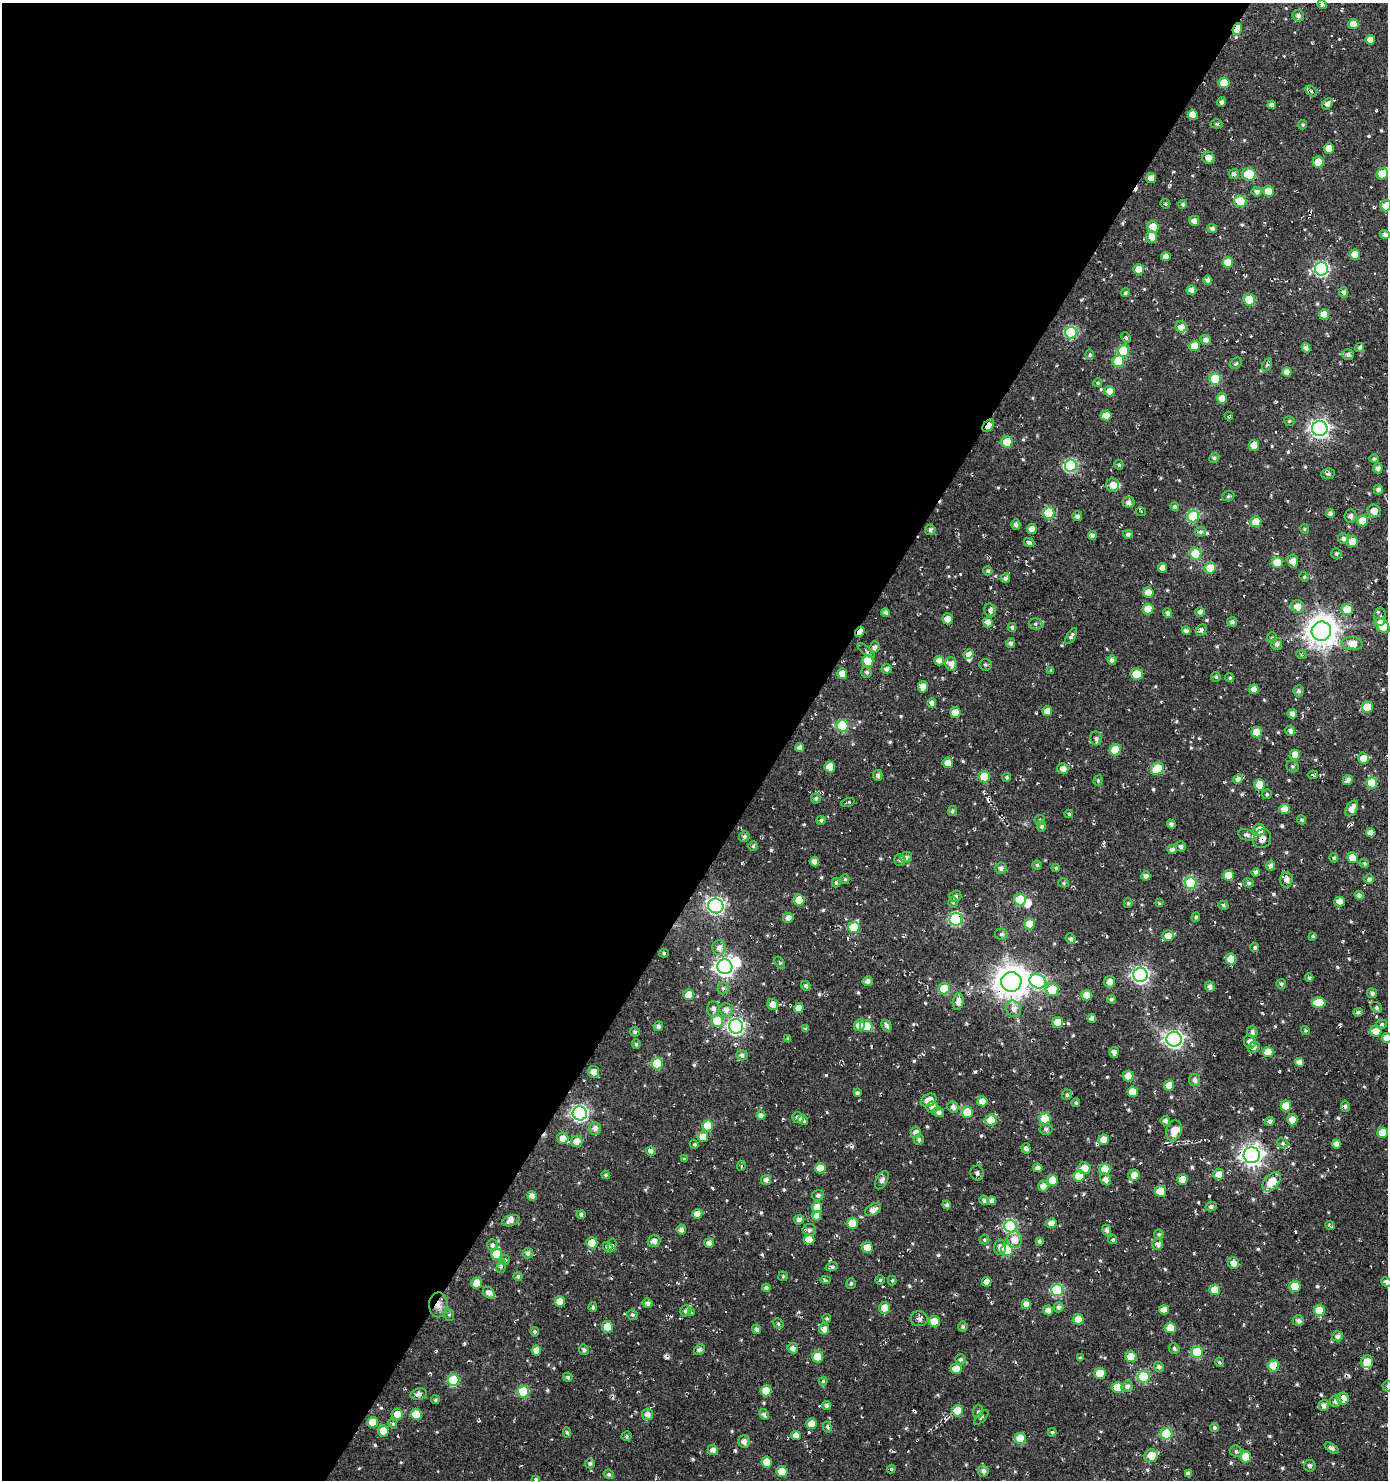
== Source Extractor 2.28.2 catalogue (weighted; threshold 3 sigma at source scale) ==
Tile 5 of 4 x 4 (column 1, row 2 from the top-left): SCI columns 249-1634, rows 2957-4434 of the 5972 x 5915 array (HDU 1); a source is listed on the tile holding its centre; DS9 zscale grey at full resolution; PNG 1390 x 1482 px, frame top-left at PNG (2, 3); each listed source drawn as its Kron ellipse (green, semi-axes under 4 px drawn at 4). Shown black and unused: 57% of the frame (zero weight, under 2 of 3 exposures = <1% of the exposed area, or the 3 px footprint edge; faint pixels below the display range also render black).
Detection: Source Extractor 2.28.2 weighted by HDU 2 'WHT'; one run over the whole footprint, this tile lists its part. Background 0.0265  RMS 0.0091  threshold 0.0408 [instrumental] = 3 sigma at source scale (4.5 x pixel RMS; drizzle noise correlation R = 1.50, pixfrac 1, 0.0396/0.0396 arcsec/px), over >= 5 px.
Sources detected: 676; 2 inside a brighter object's white glare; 13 cosmic-ray / hot-pixel residue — neither listed nor drawn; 12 inside a brighter listed object's ellipse — not listed separately; of the other 649, all 500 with FLUX_AUTO >= 1.25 (the completeness limit of this list) listed and drawn (149 fainter detections not listed), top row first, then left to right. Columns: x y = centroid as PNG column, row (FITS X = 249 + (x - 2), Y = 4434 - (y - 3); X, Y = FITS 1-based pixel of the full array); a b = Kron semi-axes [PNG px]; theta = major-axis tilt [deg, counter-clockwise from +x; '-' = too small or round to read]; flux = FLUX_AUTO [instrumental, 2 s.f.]
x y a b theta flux
1322 5 5 4 - 2.8
1298 16 6 5 - 3
1353 24 5 5 - 12
1237 29 6 4 70 17
1370 40 5 4 - 6.9
1224 83 5 5 - 18
1311 91 6 4 -43 1.9
1222 102 5 4 - 2.3
1327 104 6 4 45 4.1
1272 105 4 4 - 3.3
1193 115 5 5 - 9.8
1217 124 6 4 0 1.4
1303 125 5 4 - 1.4
1329 148 5 5 - 8.6
1208 158 6 6 - 6.5
1318 162 5 5 - 15
1234 174 5 5 - 2.9
1249 174 7 6 - 33
1382 174 6 5 - 19
1151 178 5 5 - 6.1
1268 191 5 5 - 15
1257 192 5 5 - 3.1
1240 201 6 5 - 28
1165 204 5 4 - 1.3
1183 204 4 4 - 1.8
1386 206 6 5 - 10
1194 221 5 5 - 4.8
1153 227 6 5 - 15
1212 228 5 4 - 3.2
1385 235 5 4 - 3.3
1152 237 6 5 - 8.1
1355 254 5 5 - 11
1166 256 4 4 - 5.8
1228 262 5 5 - 14
1139 269 5 5 - 11
1321 269 6 6 - 150
1208 280 4 4 - 3.2
1191 290 5 5 - 4.3
1344 292 5 4 - 2.8
1125 293 4 4 - 1.4
1249 300 6 5 - 25
1324 314 5 5 - 11
1181 327 6 5 - 5.7
1071 332 6 6 - 80
1126 338 5 4 - 1.6
1205 340 5 5 - 3.7
1194 346 5 5 - 11
1306 348 5 4 - 3.8
1360 348 4 4 - 2.5
1123 351 6 5 - 43
1090 355 5 4 - 1.4
1348 355 6 5 - 2.8
1118 361 6 5 - 34
1236 363 6 5 - 1.4
1267 365 7 4 63 1.6
1287 372 5 4 - 5.6
1215 379 6 5 - 42
1098 383 4 4 - 1.3
1109 391 5 5 - 7.2
1222 398 5 5 - 9.1
1106 415 5 5 - 11
1229 416 4 3 - 1.4
1289 421 5 4 - 1.3
988 426 7 4 49 11
1320 429 8 7 - 330
1007 442 6 5 - 35
1254 445 5 5 - 12
1214 458 5 4 - 1.8
1374 459 5 4 - 1.7
1119 465 5 4 - 1.7
1071 466 6 6 - 99
1378 468 5 5 - 3.8
1328 474 7 5 6 2.1
1112 485 7 6 - 6.8
1378 489 5 4 - 3
1228 496 6 5 - 1.5
1128 502 6 5 - 3
1175 507 4 4 - 2.5
1374 511 7 6 - 7.3
1141 512 5 4 - 1.3
1049 513 6 5 - 48
1330 514 4 4 - 3.2
1077 516 5 5 - 3.1
1193 516 6 6 - 68
1350 516 6 6 - 3.1
1363 521 5 5 - 17
1256 522 5 5 - 15
1016 524 5 4 - 3.1
1032 529 5 4 - 7.7
1304 529 5 4 - 1.2
930 530 5 5 - 2.6
1200 532 5 5 - 2.4
1128 534 5 4 - 2.6
1092 536 4 4 - 4.9
1343 538 5 5 - 3.2
1352 541 5 5 - 13
1029 543 5 4 - 2.4
1196 554 6 5 - 26
1336 554 5 5 - 1.8
1293 561 6 5 - 6.3
1277 562 5 5 - 23
1163 568 5 4 - 5.7
1210 568 6 5 - 13
988 571 4 4 - 1.8
1304 577 5 4 - 1.2
1005 578 5 4 - 2.9
1148 592 5 5 - 12
1297 607 6 6 - 7.9
1148 609 5 5 - 12
1347 609 6 5 - 17
990 610 7 6 - 2.7
1200 612 5 4 - 2.9
886 613 4 4 - 4.6
1168 613 5 4 - 3.2
1380 617 9 6 -90 3.1
948 619 5 5 - 6
988 622 5 5 - 5.7
1232 622 5 4 - 2.5
1035 624 7 5 -1 2.4
1382 625 9 6 -48 24
1012 627 4 4 - 2
1201 630 6 5 - 2.1
1186 631 4 4 - 4.4
1321 631 10 9 - 1300
860 632 5 4 - 9.3
1071 636 9 4 59 2.7
1272 638 6 5 - 1.5
1010 643 5 4 - 2.6
1352 643 10 6 -8 10
1277 644 6 5 - 3.4
874 647 6 5 - 3.4
866 651 10 4 -38 2.6
969 654 5 4 - 5
1301 655 5 4 - 1.4
939 660 5 4 - 4.6
1112 660 5 4 - 3.1
868 661 6 5 - 20
951 664 7 5 -75 5.6
985 665 6 6 - 1.8
887 669 5 5 - 3.6
1051 670 4 4 - 1.3
867 672 5 5 - 2.1
842 673 5 5 - 9.6
1137 674 6 5 - 19
1216 677 5 5 - 1.7
1230 678 5 4 - 1.5
923 687 6 5 - 7.2
1254 689 5 4 - 7.4
1299 691 5 5 - 2.7
932 703 5 4 - 4.8
1367 707 5 5 - 21
1047 711 5 5 - 8.2
955 713 5 5 - 12
1292 714 5 4 - 3.8
842 726 6 6 - 68
1290 731 5 5 - 3.4
1257 732 5 5 - 15
1096 738 7 6 - 3.1
800 747 4 4 - 4.1
1115 750 6 5 - 25
1295 755 5 5 - 11
1363 758 5 5 - 9.5
948 763 5 5 - 7.1
1292 766 6 5 - 1.9
830 767 5 5 - 15
1063 769 5 5 - 5.9
1157 769 7 6 - 26
878 775 5 5 - 2.6
1313 775 5 3 - 2.1
984 777 5 5 - 31
1007 777 4 4 - 1.7
1238 779 5 4 - 4.4
1098 780 5 4 - 1.4
1348 780 5 4 - 3.7
1372 783 5 5 - 22
1259 785 6 5 - 16
1267 794 5 4 - 1.4
816 798 5 5 - 2
848 802 7 3 16 1.4
1352 808 8 5 60 6.6
1285 809 5 5 - 9.8
952 811 5 4 - 2.1
1069 814 4 4 - 1.8
821 820 5 4 - 2
1040 820 5 5 - 1.3
1302 820 4 4 - 1.8
1171 824 4 4 - 2.8
1042 826 5 4 - 2.9
1259 830 6 6 - 11
1371 833 5 4 - 3.8
1246 835 8 5 -16 2.7
744 837 5 5 - 2.1
1262 839 10 8 56 5.1
753 846 5 5 - 1.5
1181 846 5 5 - 2.9
1172 849 5 4 - 3.2
906 857 6 5 - 3
1334 858 5 4 - 1.7
1353 858 5 5 - 19
900 860 6 5 - 2.2
814 862 5 4 - 4
1364 863 5 4 - 1.7
1037 865 5 4 - 1.7
1271 866 5 4 - 3.8
1001 868 5 5 - 3.3
1056 868 4 4 - 1.3
1256 872 4 4 - 2.4
1229 875 5 5 - 14
1146 876 4 4 - 4.2
845 879 5 4 - 1.7
1369 879 5 5 - 2.9
1287 880 7 6 - 5.1
836 883 5 4 - 1.7
1064 883 5 4 - 1.4
1191 883 6 6 - 71
1249 883 5 4 - 1.9
1359 895 4 4 - 3.4
955 896 6 5 - 2.5
799 900 5 5 - 15
1020 900 6 6 - 34
953 902 6 5 - 1.6
1339 902 5 5 - 4.6
1128 903 5 4 - 1.5
1159 903 4 3 - 1.4
1223 905 5 4 - 1.5
716 906 7 7 - 230
1196 917 5 4 - 1.8
788 918 5 5 - 5.2
956 919 6 6 - 91
1030 924 5 5 - 16
854 927 6 5 - 34
1001 934 6 5 - 2.1
1168 936 5 5 - 7.5
1313 936 4 3 - 1.5
1071 939 5 5 - 2.4
1255 947 5 4 - 1.5
719 948 7 7 - 5.1
664 953 5 4 - 1.4
1231 959 5 5 - 15
780 963 7 3 -55 1.3
725 967 7 7 - 390
1140 975 7 7 - 240
1309 978 4 4 - 2
868 981 5 5 - 4.2
1038 981 8 7 - 96
1011 982 10 10 - 1500
1110 982 6 5 - 5.3
1281 984 5 4 - 2
806 986 5 4 - 2.5
1210 987 5 4 - 3.8
723 988 6 5 - 2
944 989 5 5 - 30
1052 989 6 6 - 23
1372 993 5 5 - 2.7
688 995 5 5 - 9.8
1087 995 5 5 - 12
1111 999 4 4 - 1.9
958 1001 8 5 83 5.7
1319 1003 6 5 - 22
773 1004 6 5 - 6.9
1376 1007 6 4 -37 1.8
799 1008 5 5 - 8.1
713 1009 8 6 -87 4.1
1013 1009 8 7 - 4.6
726 1010 6 6 - 5.2
1358 1012 5 4 - 2.6
1092 1019 4 4 - 4.3
717 1021 6 6 - 25
1058 1022 5 5 - 14
1382 1024 5 4 - 1.4
859 1025 6 5 - 8.4
658 1026 5 4 - 2.4
736 1026 7 7 - 240
866 1026 6 6 - 16
887 1026 6 4 -61 3.7
806 1029 4 3 - 1.6
1305 1030 4 3 - 1.5
1376 1031 5 5 - 11
635 1032 5 4 - 1.8
1252 1032 5 5 - 2.9
1387 1038 5 5 - 11
788 1039 4 3 - 1.6
1174 1039 7 7 - 290
1250 1042 7 6 - 4.5
636 1044 5 4 - 1.7
1254 1047 6 5 - 2.7
1114 1052 5 4 - 4.3
1268 1052 5 5 - 15
742 1055 5 5 - 2.7
1299 1062 4 4 - 6.3
657 1064 6 5 - 37
593 1072 6 5 - 6.1
1128 1076 5 5 - 11
1194 1080 6 5 - 3.6
1169 1085 5 5 - 11
1133 1092 5 5 - 12
857 1093 4 3 - 2.1
1067 1095 5 5 - 2
929 1100 8 6 28 10
982 1101 5 5 - 7.8
1076 1103 4 4 - 1.5
1286 1106 5 5 - 19
1345 1106 6 3 -79 2.7
932 1107 6 5 - 4.6
953 1107 6 5 - 3.4
938 1112 5 5 - 3.6
967 1112 5 5 - 30
580 1113 7 7 - 210
761 1115 4 4 - 3.4
798 1118 6 5 - 4.3
1045 1119 6 5 - 41
803 1120 5 4 - 2.8
991 1120 5 5 - 22
1292 1120 5 5 - 8.9
1165 1121 5 4 - 3.1
1270 1121 5 4 - 3.2
707 1126 5 5 - 20
595 1129 6 6 - 4.6
1046 1129 6 6 - 2.7
1174 1130 10 7 73 12
916 1133 5 5 - 6.2
1383 1133 5 5 - 19
703 1137 5 5 - 8.4
563 1138 6 5 - 6.7
919 1139 5 5 - 2.3
1104 1140 5 5 - 11
577 1141 6 5 - 7.7
1283 1143 6 4 -23 1.5
694 1144 4 3 - 1.7
1336 1144 4 4 - 4.7
1026 1148 5 4 - 3.8
651 1151 5 4 - 3
1252 1155 8 8 - 520
684 1159 3 3 - 1.3
741 1166 5 3 - 1.4
820 1168 5 5 - 13
1038 1168 4 4 - 4.4
1084 1168 6 6 - 9.4
1105 1169 5 5 - 18
977 1173 7 6 - 3.4
1218 1174 6 5 - 7.6
606 1175 4 4 - 1.6
1134 1175 6 5 - 8.9
1079 1176 5 5 - 29
1105 1179 6 5 - 4.6
1182 1179 5 5 - 10
766 1180 5 5 - 3.7
882 1180 10 5 61 4
1053 1180 5 5 - 18
1272 1182 11 7 49 16
1043 1186 5 5 - 6.6
1160 1191 5 5 - 25
818 1195 6 5 - 2.5
532 1196 5 4 - 4.7
984 1200 5 4 - 3
992 1201 4 4 - 3.7
947 1205 4 4 - 2.7
1211 1206 5 5 - 2.9
817 1207 5 5 - 9.8
873 1210 8 5 29 5.7
581 1214 4 4 - 2.1
697 1214 5 5 - 6.8
817 1216 5 4 - 5.6
799 1220 5 5 - 3.5
511 1221 9 5 19 4.1
852 1223 5 5 - 15
1051 1223 5 4 - 6.5
1330 1225 5 3 - 1.6
1010 1226 6 6 - 110
681 1230 5 4 - 3.7
809 1230 7 6 - 2.6
1107 1230 5 4 - 2.7
1159 1234 5 5 - 1.3
809 1240 5 5 - 12
984 1240 5 5 - 1.4
1014 1240 8 7 - 11
1113 1240 4 4 - 1.6
654 1241 6 5 - 4.6
1039 1241 4 4 - 2.5
592 1243 5 5 - 12
709 1243 5 4 - 4.1
1158 1244 5 5 - 4
492 1245 6 5 - 3.2
612 1245 7 3 79 6.2
608 1247 5 4 - 3.1
867 1247 5 5 - 12
1000 1247 7 6 - 3.9
1007 1250 6 6 - 53
528 1253 5 5 - 3.1
496 1254 5 5 - 20
505 1260 5 4 - 1.6
1233 1263 5 5 - 6.3
501 1266 7 4 71 1.7
832 1267 6 4 16 2.1
518 1276 5 4 - 1.9
783 1276 5 4 - 1.3
825 1280 5 4 - 1.3
880 1280 4 4 - 1.4
892 1280 5 4 - 1.4
987 1282 5 4 - 7.5
1386 1282 5 4 - 3
477 1283 5 5 - 15
851 1283 5 5 - 1.9
1295 1286 5 5 - 23
766 1288 4 4 - 2.3
1057 1290 6 6 - 76
1215 1290 5 5 - 18
489 1293 6 5 - 5.5
560 1301 5 5 - 12
647 1303 5 4 - 3.3
1026 1304 5 4 - 6.5
438 1305 12 9 88 6.4
593 1307 5 4 - 1.8
1058 1307 5 5 - 3.1
885 1308 5 5 - 14
1048 1310 5 5 - 5.8
1164 1310 5 4 - 7.9
1319 1310 5 5 - 29
686 1311 6 5 - 2.6
691 1312 3 3 - 2.5
449 1315 6 5 - 1.6
633 1315 5 5 - 1.8
827 1318 4 4 - 1.4
919 1319 8 7 - 3.4
1078 1319 5 5 - 13
1298 1321 6 5 - 3.3
934 1322 5 5 - 20
778 1324 5 4 - 1.6
607 1327 5 5 - 18
963 1327 5 5 - 1.9
1170 1328 5 5 - 17
757 1329 5 4 - 3.1
824 1329 5 5 - 5.4
535 1332 5 4 - 1.6
1338 1336 5 5 - 3.4
793 1348 5 5 - 4.4
1174 1349 6 5 - 2.3
536 1350 5 4 - 8.3
584 1350 5 5 - 2.4
699 1350 6 5 - 3.1
1197 1352 6 6 - 44
818 1357 5 5 - 21
1131 1357 5 5 - 17
1080 1358 4 3 - 1.4
960 1359 5 5 - 2
1220 1362 5 3 - 1.3
1367 1362 6 5 - 12
1274 1366 6 5 - 24
1159 1367 5 4 - 3
956 1369 5 5 - 9.9
1100 1374 5 5 - 24
568 1377 4 4 - 2
1144 1377 6 6 - 62
453 1380 6 6 - 51
823 1381 4 4 - 1.4
1127 1386 6 5 - 2.6
1387 1386 5 5 - 1.3
1118 1387 5 5 - 21
766 1391 5 5 - 22
523 1392 6 5 - 46
419 1394 8 5 12 4.5
1343 1399 6 6 - 14
435 1400 4 4 - 1.3
1336 1401 6 5 - 4
1324 1405 5 5 - 3.9
827 1406 5 4 - 2.3
958 1411 5 5 - 26
978 1412 6 5 - 1.9
397 1414 6 5 - 9
416 1414 5 5 - 20
764 1414 6 4 -62 2.8
647 1415 5 5 - 5.2
981 1417 9 3 48 1.4
373 1422 5 5 - 13
393 1424 5 4 - 1.4
811 1424 5 5 - 10
827 1427 5 3 - 1.8
1214 1428 4 4 - 2.3
383 1431 5 5 - 12
567 1432 5 4 - 1.4
1052 1432 4 4 - 1.6
1167 1434 6 6 - 62
796 1435 5 4 - 6.8
627 1436 5 5 - 2.1
1020 1439 5 5 - 29
744 1442 6 6 - 4.6
1332 1448 8 4 -32 2.5
713 1450 5 4 - 4.6
1236 1451 6 5 - 2.2
1151 1456 7 6 - 14
1246 1457 5 5 - 21
767 1462 5 5 - 12
590 1463 5 5 - 2
1310 1466 6 5 - 2.4
891 1469 4 4 - 1.3
983 1471 5 5 - 3.8
782 1472 5 5 - 17
1188 1473 4 4 - 3.3
609 1474 5 4 - 2.1
536 1480 4 4 - 1.4
Overlapping masked pixels (flux is a lower limit): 10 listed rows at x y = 1237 29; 988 426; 1321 631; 860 632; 956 919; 1252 1155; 1182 1179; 438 1305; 1274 1366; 1343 1399
Isophote crosses this tile's border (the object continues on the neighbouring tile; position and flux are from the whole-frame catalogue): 6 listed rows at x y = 1386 206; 1385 235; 1387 1038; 1386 1282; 1387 1386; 536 1480